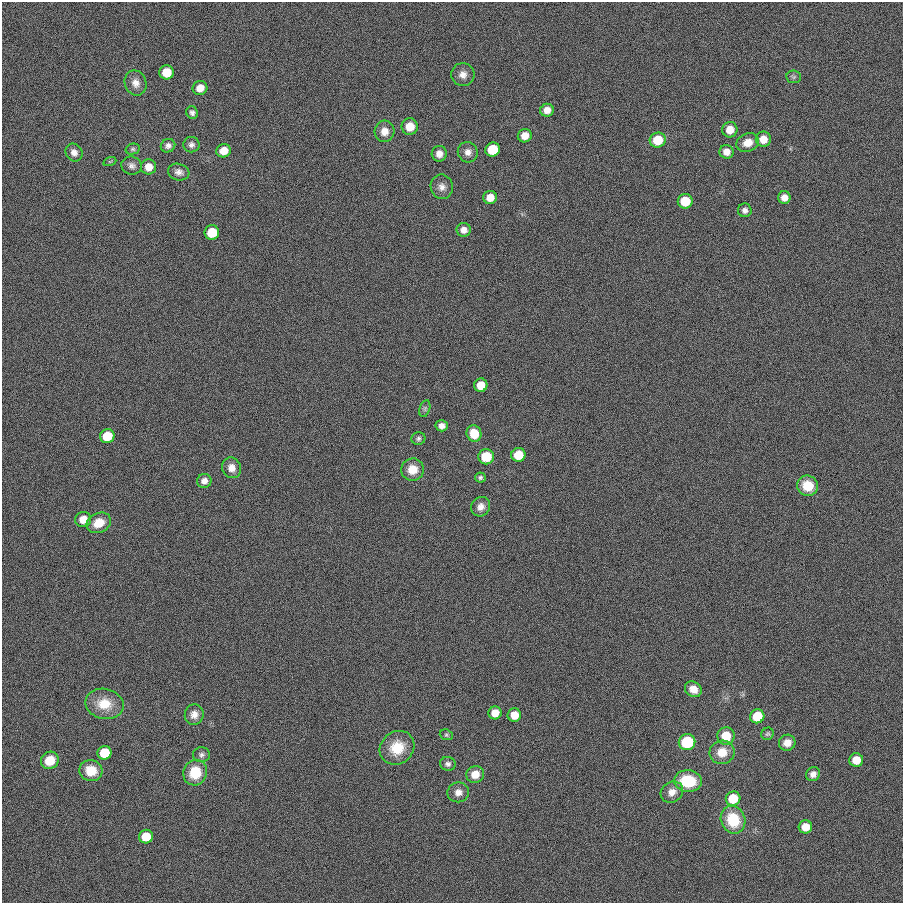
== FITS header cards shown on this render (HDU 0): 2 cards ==
NAXIS1  =                  901
NAXIS2  =                  901

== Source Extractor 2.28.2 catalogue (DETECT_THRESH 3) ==
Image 901 x 901 px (HDU 0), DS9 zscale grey, 1 PNG px = 1 image px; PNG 905 x 905 px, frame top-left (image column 1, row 901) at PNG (2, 2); each listed source drawn as its Kron ellipse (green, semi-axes under 4 px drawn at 4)
Background 8.66e-04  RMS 0.099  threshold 0.297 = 3 sigma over >= 5 px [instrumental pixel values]
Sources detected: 79; all 79 listed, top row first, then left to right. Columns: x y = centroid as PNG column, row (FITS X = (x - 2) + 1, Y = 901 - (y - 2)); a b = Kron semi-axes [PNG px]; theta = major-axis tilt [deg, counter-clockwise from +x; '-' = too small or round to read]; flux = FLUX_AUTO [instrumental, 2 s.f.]
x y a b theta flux
166 72 7 7 - 140
463 75 11 11 - 49
794 77 7 6 - 15
136 83 13 10 -69 53
200 88 7 7 - 66
547 110 7 6 - 53
192 113 6 5 - 21
410 127 8 8 - 78
730 130 7 7 - 83
384 131 11 10 - 64
525 136 7 6 - 73
763 139 7 7 - 73
658 140 8 7 - 160
748 143 12 9 21 78
191 145 8 7 - 26
168 146 7 6 - 26
133 149 7 5 14 13
493 150 7 7 - 260
224 151 7 6 - 88
74 152 9 8 - 40
468 152 10 10 - 42
726 152 7 7 - 47
439 154 8 7 - 44
110 161 7 4 19 8.3
132 166 10 9 - 30
149 167 8 7 - 68
179 172 11 8 -16 33
442 187 12 11 - 46
490 197 7 6 - 76
784 198 6 6 - 46
685 201 7 7 - 150
745 210 7 7 - 25
464 230 7 7 - 43
212 232 7 7 - 180
481 385 7 6 - 95
425 409 8 5 71 15
442 426 6 5 - 34
474 433 8 7 - 140
107 436 7 7 - 200
418 438 7 6 - 16
518 455 7 7 - 150
486 457 8 7 - 180
231 468 10 9 - 59
412 470 11 11 - 98
480 477 5 5 - 15
204 481 7 7 - 35
808 486 10 10 - 150
481 507 10 9 - 46
83 519 8 7 - 87
99 523 13 9 26 110
693 689 9 7 -33 60
104 704 19 15 -11 160
495 713 6 6 - 72
194 715 10 9 - 50
514 715 6 6 - 82
757 716 7 7 - 200
768 734 6 6 - 12
446 735 7 5 -21 12
726 736 9 8 - 160
687 742 8 8 - 330
787 743 8 8 - 57
397 748 18 16 40 180
722 752 12 11 - 110
104 753 7 7 - 220
201 755 8 7 - 21
50 760 9 8 - 140
856 760 7 6 - 92
448 764 8 7 - 22
91 771 11 10 - 130
195 773 13 12 - 190
475 774 9 8 - 76
813 774 7 6 - 34
688 781 14 10 -5 280
458 792 11 10 - 48
672 792 12 10 36 60
733 799 7 7 - 220
733 820 14 12 -68 260
805 827 7 6 - 83
146 837 7 6 - 150